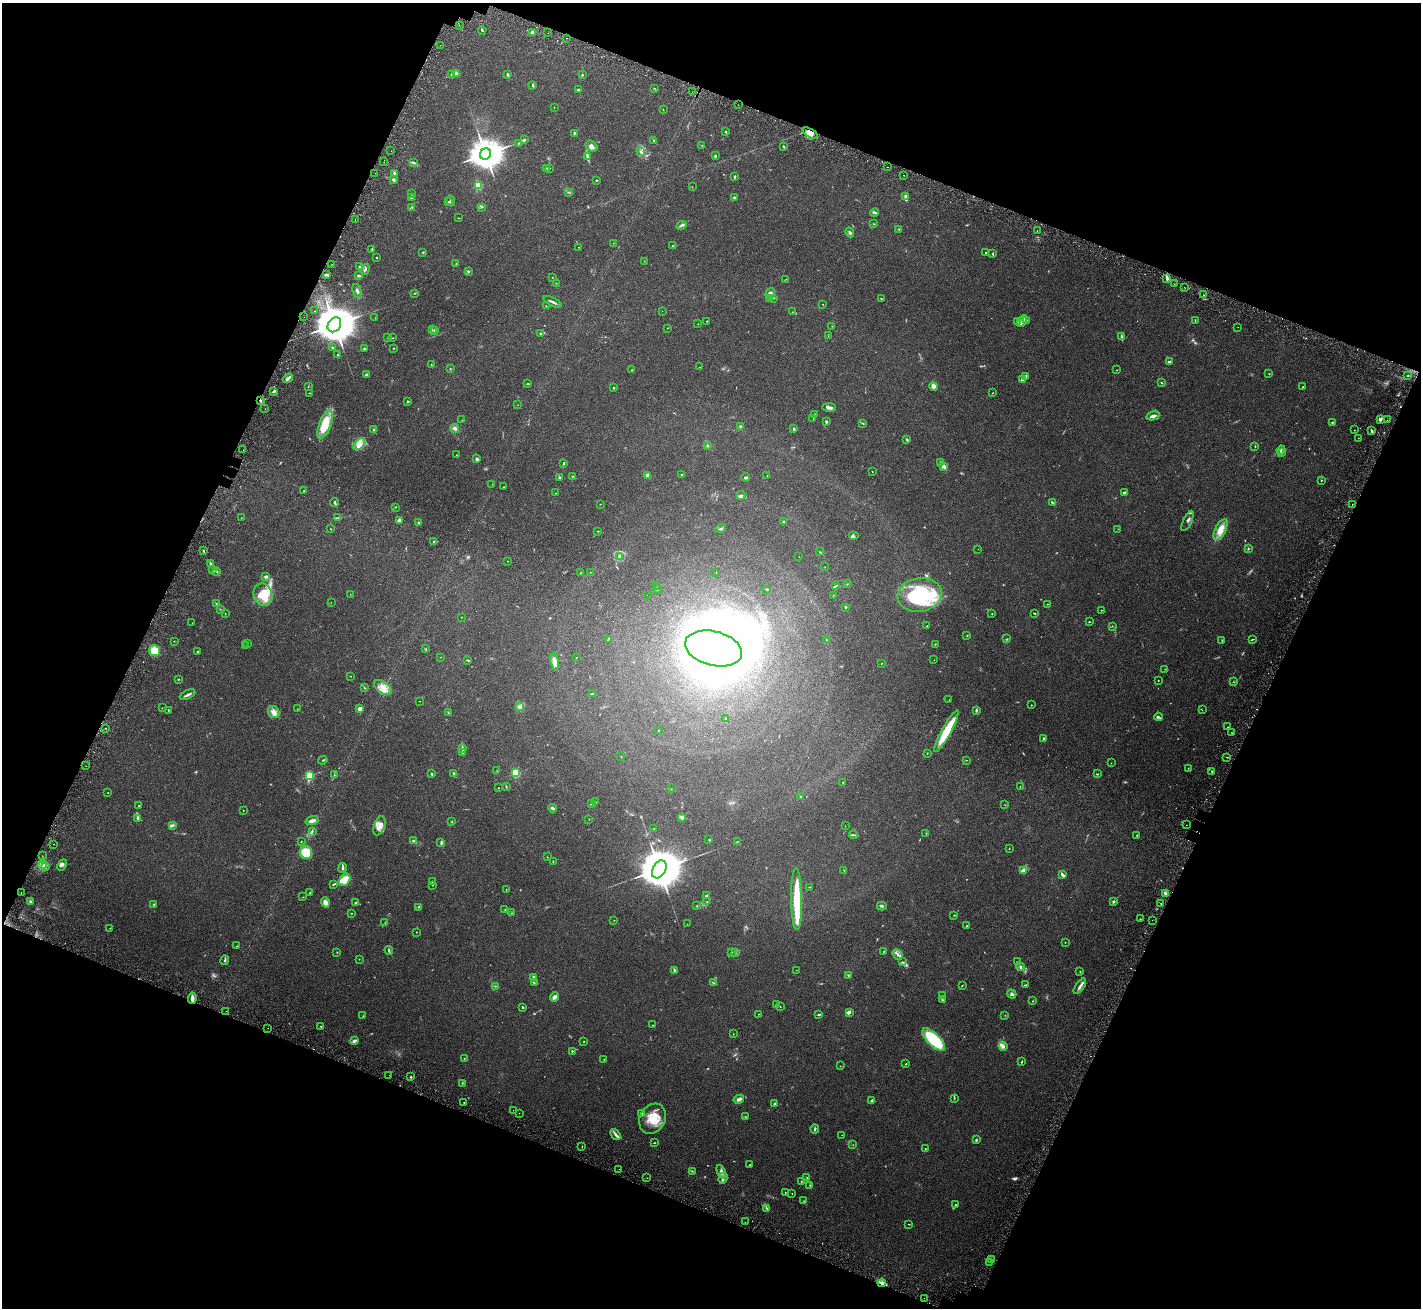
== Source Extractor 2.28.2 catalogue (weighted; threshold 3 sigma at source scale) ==
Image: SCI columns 120-5793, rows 456-5676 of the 6198 x 6388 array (HDU 1 of 3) = the unmasked area's bounding box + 8 px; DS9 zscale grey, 4 x 4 block average (1 PNG px = mean of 4 x 4 image px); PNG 1423 x 1310 px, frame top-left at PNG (2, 3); each listed source drawn as its Kron ellipse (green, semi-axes under 4 px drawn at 4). Shown black and unused: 42% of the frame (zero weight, under 3 of 6 exposures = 8% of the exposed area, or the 3 px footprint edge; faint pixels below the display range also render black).
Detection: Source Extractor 2.28.2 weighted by HDU 2 'WHT'. Background 0.105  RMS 0.004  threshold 0.0163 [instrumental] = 3 sigma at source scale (4.09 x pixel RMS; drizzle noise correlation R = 1.36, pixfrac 0.8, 0.0396/0.0396 arcsec/px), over >= 5 px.
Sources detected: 587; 39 too faint to see at this stretch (4 x 4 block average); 2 inside a brighter object's white glare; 11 cosmic-ray / hot-pixel residue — neither listed nor drawn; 11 coinciding with a brighter row at this scale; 38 inside a brighter listed object's ellipse — not listed separately; the other 486 listed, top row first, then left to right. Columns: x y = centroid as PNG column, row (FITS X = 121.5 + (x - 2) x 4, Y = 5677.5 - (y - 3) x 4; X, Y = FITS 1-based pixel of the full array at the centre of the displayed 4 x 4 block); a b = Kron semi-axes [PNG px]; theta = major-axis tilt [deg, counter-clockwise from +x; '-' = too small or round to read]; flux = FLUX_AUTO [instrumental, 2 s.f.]
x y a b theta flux
459 25 2 2 - 0.58
482 30 4 2 - 2
533 32 3 3 - 6.9
548 33 2 2 - 0.32
567 38 2 2 - 0.6
440 45 2 2 - 0.33
457 73 4 3 - 3.5
451 75 3 2 - 1.4
508 75 2 2 - 3.7
582 75 2 2 - 1.2
533 85 4 2 - 2.3
655 88 2 2 - 0.72
578 90 2 2 - 2.6
692 92 2 2 - 0.37
738 105 2 2 - 0.35
554 107 2 2 - 0.51
663 110 2 2 - 0.61
726 132 2 2 - 1.7
574 133 3 2 - 2.7
810 133 8 4 -29 14
524 139 2 2 - 1.7
654 141 3 2 - 1.4
519 143 3 2 - 1.8
702 145 2 2 - 0.57
591 146 6 5 - 10
784 147 2 2 - 1
391 151 2 2 - 0.49
641 152 4 2 - 2.5
485 154 6 5 - 4700
587 156 4 3 - 3.9
715 156 3 2 - 2.3
384 162 2 2 - 0.43
413 162 2 2 - 1.1
888 167 2 2 - 0.47
550 168 2 2 - 1.3
546 169 3 2 - 1.2
375 173 2 2 - 0.39
394 173 2 2 - 1.6
904 175 2 2 - 0.91
735 177 3 2 - 2.1
393 179 3 2 - 5.3
596 180 2 2 - 1.4
478 185 2 2 - 140
692 187 2 2 - 0.32
568 192 2 2 - 0.65
411 194 2 2 - 1.1
905 196 4 3 - 4.7
411 197 3 2 - 7.1
734 198 4 2 - 2.8
451 201 5 2 - 2.8
449 202 3 2 - 1.8
412 207 3 2 - 1.6
482 207 3 2 - 1.9
875 212 4 2 - 3.4
458 218 2 2 - 0.75
355 220 2 2 - 0.73
874 224 2 2 - 0.6
681 225 5 2 - 5.5
899 229 3 2 - 1.7
1037 231 2 2 - 0.54
850 232 5 3 - 4.5
613 243 2 2 - 0.49
673 246 2 2 - 2.8
579 247 2 2 - 0.81
372 250 2 2 - 1.3
423 252 2 2 - 1.6
986 252 2 2 - 1.3
993 254 3 2 - 1.8
376 257 2 2 - 2.1
644 261 2 2 - 0.51
332 264 2 2 - 0.4
456 264 2 2 - 0.58
359 267 3 2 - 1.5
365 269 5 2 - 3.1
468 272 3 2 - 2
326 275 3 2 - 2.5
358 275 3 2 - 1.8
552 277 2 2 - 0.64
786 279 3 2 - 0.68
1167 279 4 2 - 4.7
556 283 2 2 - 0.69
1174 284 2 2 - 0.53
1184 288 2 2 - 0.79
357 291 7 3 -67 6.2
414 293 3 2 - 1.2
770 293 5 4 - 7.6
1204 295 2 2 - 1
774 298 2 2 - 0.79
770 299 2 2 - 1.1
881 299 2 2 - 1.1
553 302 10 2 -25 5.7
823 304 2 2 - 0.69
546 306 2 2 - 0.53
315 311 2 2 - 0.63
662 311 2 2 - 0.27
792 312 2 2 - 0.58
304 317 2 2 - 0.38
375 318 2 2 - 0.55
1027 320 2 2 - 1.1
1195 320 3 2 - 1.1
707 321 2 2 - 0.72
1022 321 6 3 58 7.5
1017 322 2 2 - 0.84
698 324 2 2 - 0.39
334 325 8 6 56 8300
832 326 2 2 - 0.5
1238 327 2 2 - 0.55
667 328 2 2 - 0.71
432 329 2 2 - 0.63
434 330 2 2 - 0.79
540 333 2 2 - 2
828 336 2 2 - 0.44
387 337 2 2 - 0.71
1122 337 3 2 - 2.1
392 338 3 2 - 0.93
333 348 3 2 - 1.8
393 348 2 2 - 1.1
364 349 2 2 - 11
337 355 3 2 - 1.7
1169 362 3 2 - 3.7
431 364 2 2 - 0.71
700 367 2 2 - 0.45
450 368 2 2 - 0.76
632 370 2 2 - 0.84
1117 370 2 2 - 0.58
366 374 3 2 - 3
1269 374 2 2 - 1
1026 376 4 3 - 4.7
1408 376 2 2 - 0.93
288 378 5 3 - 6.2
1022 380 4 3 - 7.2
1162 383 3 2 - 1.5
528 384 3 2 - 2.2
308 386 2 2 - 0.92
934 386 4 3 - 13
1303 387 2 2 - 2
614 388 2 2 - 2.4
273 392 2 2 - 2.1
310 393 2 2 - 0.77
992 393 3 2 - 0.7
260 400 2 2 - 2
408 401 2 2 - 2.1
518 405 2 2 - 0.42
829 408 7 3 -2 6.7
265 409 2 2 - 0.86
815 414 3 2 - 1.7
1153 416 7 2 13 7.9
813 419 3 2 - 0.6
1380 419 4 2 - 5.4
462 420 2 2 - 0.41
1387 420 2 2 - 1
826 422 3 2 - 2.5
1332 422 3 2 - 2.2
863 423 3 2 - 1.4
325 424 15 6 69 53
740 427 2 2 - 3.9
455 428 4 3 - 5.7
794 429 4 2 - 2.4
374 430 3 3 - 2.8
1354 430 2 2 - 0.53
1371 430 2 2 - 4
1358 438 2 2 - 0.82
907 439 3 2 - 3.3
359 444 7 4 47 13
708 446 2 2 - 1.7
1255 446 3 2 - 1.3
243 450 2 2 - 0.39
1281 450 4 2 - 2.8
1281 453 2 2 - 3.1
456 455 2 2 - 0.62
477 459 4 3 - 2.9
564 463 3 2 - 2.6
941 463 3 2 - 8.3
943 466 3 2 - 12
872 472 2 2 - 0.72
681 474 2 2 - 1.1
648 476 3 3 - 9.5
767 476 2 2 - 0.58
559 477 3 2 - 2.7
573 477 3 2 - 1.6
746 477 4 2 - 4.4
1321 480 2 2 - 1.2
492 484 2 2 - 0.42
504 487 2 2 - 1.4
304 491 2 2 - 0.93
556 493 2 2 - 0.55
1124 493 3 2 - 5.3
741 495 4 3 - 4
334 502 4 2 - 3.1
1053 503 3 2 - 1.7
600 504 3 2 - 0.78
1352 504 2 2 - 0.9
396 507 3 2 - 0.89
338 517 3 2 - 1.1
241 518 2 2 - 0.48
400 521 2 2 - 8.9
1187 521 11 4 65 5.9
783 522 2 2 - 8.9
418 523 3 2 - 2
721 528 5 2 - 2.7
330 529 2 2 - 0.73
1118 529 2 2 - 0.37
1221 530 11 5 63 25
598 531 2 2 - 0.73
853 536 5 2 - 3.3
433 541 2 2 - 2.1
978 549 2 2 - 0.33
1248 549 2 2 - 1.6
204 551 2 2 - 2
820 552 2 2 - 0.93
619 556 3 2 - 2.8
799 557 2 2 - 0.31
507 561 2 2 - 0.5
210 563 4 2 - 2.5
825 567 2 2 - 0.5
213 570 2 2 - 1.1
217 571 3 3 - 2.8
590 572 2 2 - 0.52
716 572 2 2 - 0.34
580 573 2 2 - 0.81
266 577 3 3 - 4.4
847 584 2 2 - 0.47
656 585 2 2 - 0.51
835 586 4 2 - 1.9
767 589 3 2 - 1.4
657 590 2 2 - 0.72
350 594 2 2 - 0.52
263 595 11 9 -69 42
647 595 2 2 - 0.3
920 595 22 17 8 160
833 596 2 2 - 0.4
331 602 2 2 - 0.33
216 604 3 2 - 1.2
1047 604 2 2 - 0.69
845 607 3 2 - 1.6
220 609 2 2 - 0.65
1101 610 2 2 - 0.88
1034 613 3 2 - 1.6
225 614 2 2 - 0.78
992 614 2 2 - 1
461 617 2 2 - 0.45
1089 622 2 2 - 1.4
192 623 2 2 - 0.44
927 626 2 2 - 1.2
1112 626 2 2 - 0.84
967 635 2 2 - 1.3
608 639 4 2 - 2.4
1007 639 2 2 - 1.3
1252 639 3 2 - 1.1
826 640 2 2 - 0.72
174 641 2 2 - 0.97
1222 641 3 2 - 1.2
247 643 2 2 - 0.78
935 644 2 2 - 1.2
246 646 2 2 - 0.34
714 648 29 17 -14 2500
426 649 2 2 - 1.1
155 651 5 5 - 38
198 652 2 2 - 2.7
441 657 2 2 - 0.46
576 658 2 2 - 0.65
468 660 4 2 - 2.4
934 660 2 2 - 0.6
554 662 8 3 -80 23
882 663 3 2 - 0.59
1165 669 2 2 - 0.48
351 676 2 2 - 0.59
178 679 2 2 - 1.2
1158 680 2 2 - 1.1
1233 682 2 2 - 0.74
383 687 10 5 -35 19
364 688 3 2 - 1.1
592 694 4 2 - 1.9
188 695 8 2 26 5.7
949 700 2 2 - 0.53
420 701 2 2 - 0.96
1031 705 2 2 - 0.68
519 706 2 2 - 1.1
162 708 2 2 - 0.56
297 709 2 2 - 0.75
360 709 4 3 - 7.8
168 710 2 2 - 1.9
976 710 3 2 - 3.6
1202 710 2 2 - 0.48
274 712 6 5 - 10
449 713 2 2 - 0.65
1158 717 4 2 - 3.1
726 718 2 2 - 0.78
1228 727 2 2 - 0.78
106 728 2 2 - 0.73
658 730 2 2 - 1.2
946 731 23 4 61 71
1232 733 2 2 - 0.68
1043 738 4 2 - 2.1
462 748 4 2 - 3.4
463 753 3 2 - 1.9
927 753 2 2 - 1.2
621 757 2 2 - 0.66
1227 757 2 2 - 0.72
323 760 5 2 - 1.7
967 760 2 2 - 0.4
1111 763 2 2 - 0.93
86 766 2 2 - 0.49
1188 768 2 2 - 1
497 771 2 2 - 0.69
1212 772 3 2 - 1.6
516 773 2 2 - 200
432 774 2 2 - 6.4
454 774 4 2 - 1.9
1097 774 2 2 - 1.4
334 775 2 2 - 0.75
310 776 2 2 - 190
843 782 2 2 - 2.2
1020 786 2 2 - 0.7
506 787 3 2 - 0.96
498 788 2 2 - 0.8
671 789 2 2 - 0.64
108 793 2 2 - 0.72
801 796 2 2 - 4.2
596 802 2 2 - 0.45
592 804 2 2 - 1.2
1005 805 2 2 - 0.6
139 806 2 2 - 0.99
552 808 4 2 - 4.4
243 811 2 2 - 1.2
682 817 3 2 - 8.3
138 818 4 4 - 4.5
589 819 2 2 - 0.45
312 821 7 3 16 9.9
452 822 2 2 - 0.62
172 825 3 3 - 3.2
1186 825 2 2 - 0.77
379 826 10 5 71 15
845 826 2 2 - 0.38
654 829 2 2 - 0.49
312 831 3 2 - 1.5
926 833 2 2 - 0.69
853 835 4 2 - 2.7
1137 835 2 2 - 0.9
709 840 2 2 - 1.2
301 841 2 2 - 0.92
413 841 3 2 - 1.9
737 842 2 2 - 0.87
441 843 3 2 - 2.9
54 844 2 2 - 0.49
1009 849 2 2 - 1.2
306 852 6 6 - 56
42 856 2 2 - 0.46
547 857 2 2 - 0.53
553 861 2 2 - 0.98
43 865 4 3 - 7.5
62 865 6 3 64 5.4
46 867 2 2 - 2.3
342 868 5 2 - 4.8
659 869 9 6 60 12000
844 870 3 2 - 0.87
1023 870 4 3 - 13
1062 875 3 2 - 6.6
345 880 7 4 53 28
433 882 2 2 - 1.8
333 884 3 2 - 1.5
432 885 2 2 - 0.96
809 887 2 2 - 0.97
506 889 2 2 - 1.5
21 893 2 2 - 0.55
310 893 3 2 - 1.1
1165 893 4 2 - 3.1
707 896 3 2 - 2.9
303 897 2 2 - 0.72
797 899 31 5 -89 87
30 901 3 2 - 2.9
707 901 2 2 - 0.8
325 902 5 3 - 10
355 902 2 2 - 1.7
1114 902 3 3 - 2.9
1161 903 2 2 - 1.4
154 904 2 2 - 2.1
697 906 2 2 - 0.87
882 906 5 2 - 3
419 907 2 2 - 1.1
505 909 2 2 - 0.86
351 913 2 2 - 0.96
512 913 2 2 - 1.1
954 915 3 2 - 0.86
1140 919 2 2 - 1.4
614 920 2 2 - 0.58
1152 920 2 2 - 0.5
385 923 2 2 - 0.64
687 924 2 2 - 0.46
967 926 2 2 - 3.8
110 928 2 2 - 0.7
416 932 2 2 - 2.1
1065 942 2 2 - 0.7
237 946 2 2 - 0.7
389 950 4 2 - 2.7
884 951 2 2 - 0.75
337 952 2 2 - 0.74
731 952 3 2 - 1.7
735 953 2 2 - 1
898 954 6 2 -49 4.8
359 959 2 2 - 0.51
225 960 5 2 - 2.5
902 962 3 2 - 0.89
1017 962 3 2 - 0.89
1020 967 4 2 - 3.2
674 970 4 2 - 3.5
796 970 2 2 - 0.42
1080 972 3 2 - 1.4
848 975 3 2 - 1.8
534 977 4 3 - 3.1
534 983 2 2 - 0.93
714 983 3 2 - 1.6
962 985 3 2 - 1.1
1025 985 3 2 - 2.1
495 986 2 2 - 0.96
1080 986 9 2 54 8.5
1012 994 5 2 - 5.4
942 996 3 2 - 1.7
554 997 5 3 - 7.9
192 998 5 3 - 8
942 1000 3 2 - 2.1
1033 1001 2 2 - 1.2
776 1004 3 2 - 1.3
780 1006 2 2 - 0.91
522 1007 3 2 - 2
226 1011 2 2 - 0.37
849 1013 4 2 - 4.3
759 1014 2 2 - 1.1
819 1015 3 2 - 2.6
1005 1015 2 2 - 0.62
363 1016 2 2 - 0.68
653 1025 2 2 - 0.69
321 1026 2 2 - 1
268 1028 2 2 - 0.53
733 1034 2 2 - 0.63
934 1040 15 6 -44 130
354 1041 4 2 - 3.4
584 1042 2 2 - 1
1003 1046 4 3 - 6.4
572 1051 2 2 - 2.6
464 1058 2 2 - 1.6
604 1059 2 2 - 0.51
1022 1061 3 2 - 1.5
906 1064 3 2 - 1.2
840 1066 2 2 - 0.77
389 1075 2 2 - 0.3
411 1077 2 2 - 1.8
462 1083 2 2 - 0.87
954 1098 2 2 - 1.1
739 1099 5 3 - 7.9
872 1101 2 2 - 13
464 1102 2 2 - 1
775 1104 2 2 - 2.1
513 1110 2 2 - 0.41
519 1113 2 2 - 0.43
641 1113 2 2 - 1.5
745 1117 2 2 - 1.1
652 1119 16 12 62 44
815 1129 4 2 - 3.6
615 1135 6 3 -51 5.3
842 1135 2 2 - 0.53
976 1140 2 2 - 2.5
654 1143 3 2 - 1.1
853 1145 2 2 - 0.61
582 1147 2 2 - 0.85
925 1149 2 2 - 1.3
750 1165 2 2 - 1.6
619 1169 2 2 - 0.92
692 1171 2 2 - 1.5
721 1172 7 3 -66 7.1
807 1177 2 2 - 0.9
647 1178 2 2 - 0.49
723 1178 6 2 73 6.1
801 1181 2 2 - 1.2
810 1185 3 2 - 0.94
785 1192 2 2 - 1
792 1194 2 2 - 0.59
804 1201 2 2 - 1.1
955 1204 2 2 - 1.2
766 1208 2 2 - 1.2
745 1222 2 2 - 0.43
909 1224 2 2 - 0.87
991 1260 3 2 - 1.6
990 1262 2 2 - 1.6
882 1283 4 3 - 5.4
924 1298 2 2 - 0.42
Overlapping masked pixels (flux is a lower limit): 4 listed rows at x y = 810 133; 260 400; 192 998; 882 1283
Diffuse or blended objects may show on this block-average render without a row.